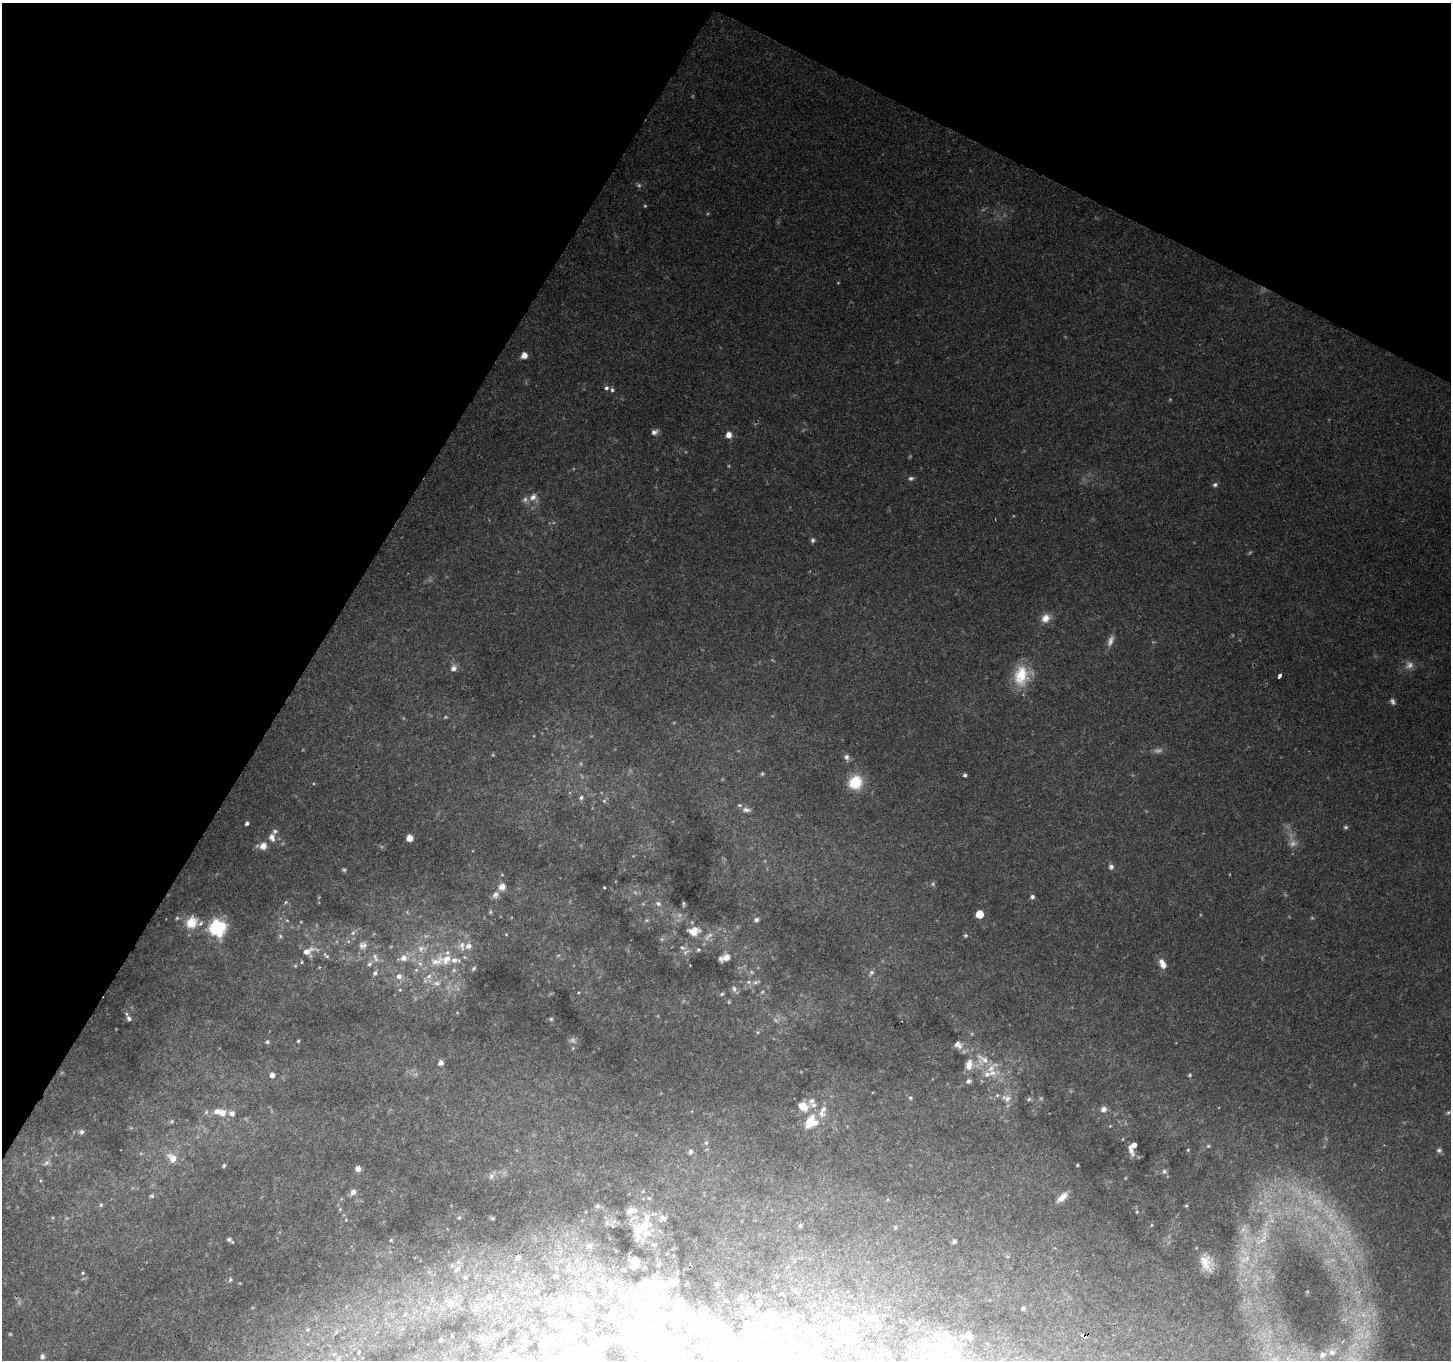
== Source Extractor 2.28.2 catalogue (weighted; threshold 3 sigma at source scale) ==
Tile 2 of 4 x 4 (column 2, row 1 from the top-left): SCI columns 1451-2899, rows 4274-5631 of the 5806 x 5894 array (HDU 1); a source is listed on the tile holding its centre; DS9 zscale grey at full resolution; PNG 1453 x 1362 px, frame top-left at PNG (2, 3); no overlay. Shown black and unused: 28% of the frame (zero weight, under 2 of 3 exposures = <1% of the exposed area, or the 3 px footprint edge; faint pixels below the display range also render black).
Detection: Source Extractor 2.28.2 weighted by HDU 2 'WHT'; one run over the whole footprint, this tile lists its part. Background 0.15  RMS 0.0076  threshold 0.034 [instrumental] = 3 sigma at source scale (4.5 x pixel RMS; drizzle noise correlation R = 1.50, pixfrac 1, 0.0396/0.0396 arcsec/px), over >= 5 px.
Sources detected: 273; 42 too faint to see at this stretch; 14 inside a brighter object's white glare — not listed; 36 inside a brighter listed object's ellipse — not listed separately; the other 181 listed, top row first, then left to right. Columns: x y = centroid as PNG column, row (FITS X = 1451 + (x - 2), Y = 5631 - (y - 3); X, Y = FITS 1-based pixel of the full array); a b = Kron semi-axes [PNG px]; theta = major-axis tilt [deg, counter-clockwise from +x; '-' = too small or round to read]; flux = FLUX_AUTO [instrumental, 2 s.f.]
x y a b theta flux
645 206 4 4 - 0.82
524 355 5 5 - 7.5
606 388 6 6 - 2.3
612 390 6 5 - 1.7
654 432 8 6 23 3.3
729 435 6 5 - 7.1
911 478 8 6 3 2.1
1215 485 7 6 - 2
533 497 13 12 - 7.2
813 540 7 5 89 1.8
1046 618 12 10 43 8
1110 641 16 7 70 5.2
1409 665 12 10 15 5.3
453 668 8 7 - 4.4
1022 675 25 20 71 27
1279 676 4 3 - 7.9
846 757 9 7 -73 3.2
762 774 6 4 73 1.2
965 775 4 4 - 1.8
855 782 14 13 - 28
581 797 6 6 - 2
604 801 7 5 -68 1.6
746 810 12 6 -8 3.7
247 823 4 3 - 1.9
272 837 9 7 -74 5.2
410 838 5 5 - 8
263 846 9 9 - 6.5
1111 867 7 6 - 2.7
344 870 6 5 - 1.2
502 887 8 7 - 6.6
604 887 3 2 - 0.7
495 895 11 8 52 3.8
1032 897 5 5 - 2
286 902 6 4 36 1.3
658 904 8 6 -17 2.8
684 904 5 3 - 1.1
979 914 5 5 - 19
177 918 5 5 - 1.1
756 920 6 5 - 2.3
191 922 16 13 51 15
217 928 7 7 - 200
694 931 18 12 5 11
353 933 6 5 - 1.8
506 934 4 4 - 0.67
280 936 6 6 - 1.5
361 946 10 7 -84 3.2
462 946 14 8 -87 6.2
421 949 15 10 5 7.8
698 950 5 4 - 1.3
308 951 22 11 16 8.8
686 952 11 6 33 2.7
326 956 10 4 -42 1.8
404 958 9 8 - 5.8
725 958 9 5 18 8.8
376 959 8 6 -43 2.6
437 961 26 15 27 19
369 964 7 6 - 2.2
1162 964 13 8 -64 7
473 968 7 5 46 1.3
454 970 6 5 - 1.6
751 972 6 5 - 1.4
375 973 7 5 45 2.1
871 973 9 5 49 2.2
399 976 7 7 - 4
756 982 11 5 17 2.6
437 983 12 7 3 4.7
734 989 9 6 -79 2.7
400 990 5 4 - 0.85
722 994 6 5 - 1.3
729 1002 6 4 83 0.88
129 1018 6 5 - 2.3
551 1019 5 5 - 1.2
758 1032 6 4 90 1.2
298 1041 3 3 - 0.97
267 1042 5 4 - 1.7
958 1045 12 9 -35 5.4
573 1048 5 4 - 0.93
983 1059 21 15 -26 16
441 1063 5 5 - 4.4
272 1075 6 5 - 3.8
1190 1075 5 4 - 1.1
969 1081 8 6 29 2.4
910 1098 6 5 - 1.4
1006 1098 14 10 -25 6.4
1029 1099 6 6 - 1.3
803 1106 15 11 -20 11
823 1109 8 7 - 3.9
1103 1109 7 7 - 4.1
206 1112 6 5 - 1.4
223 1113 7 6 - 6.1
232 1113 7 6 - 4.2
171 1121 7 4 20 1.2
810 1122 17 13 41 20
81 1132 7 6 - 2.3
706 1143 6 5 - 1.8
1208 1146 5 5 - 1
1133 1147 12 6 73 8
1188 1150 4 3 - 0.75
1439 1150 7 6 - 2
690 1152 7 6 - 2.4
172 1158 16 11 -41 8.9
46 1163 13 6 30 4.2
224 1165 4 3 - 1.2
1077 1165 3 3 - 0.91
358 1169 6 6 - 4.4
1164 1171 6 6 - 2.1
491 1176 10 7 69 3.3
1125 1178 5 3 - 0.67
41 1180 5 3 - 0.95
353 1192 8 7 - 4.1
152 1196 6 5 - 1.4
1062 1197 16 7 43 7
101 1205 6 4 69 1.3
597 1206 6 6 - 1.7
1186 1206 5 4 - 0.93
340 1209 6 4 47 1
1137 1212 5 4 - 0.91
459 1218 5 4 - 1
492 1218 6 4 -18 0.84
346 1220 5 4 - 0.77
646 1223 27 19 -84 24
1151 1225 5 3 - 0.74
800 1226 6 4 61 1.4
895 1227 5 5 - 1
229 1239 6 5 - 2.1
1263 1239 18 7 51 8.1
391 1240 5 5 - 1
954 1242 4 4 - 1.6
590 1246 6 6 - 1.8
518 1257 5 5 - 2.1
1206 1263 14 9 -69 11
658 1265 5 4 - 0.86
634 1266 8 5 40 3.8
457 1269 11 7 43 4.6
582 1269 6 5 - 1.4
624 1270 3 2 - 0.75
83 1273 4 4 - 0.85
465 1277 7 6 - 2.4
230 1280 7 6 - 1.6
675 1281 7 6 - 2.8
647 1283 19 8 -57 6.9
717 1285 3 3 - 1
536 1291 4 4 - 1.5
795 1291 6 4 -21 1.3
635 1295 12 10 -55 7.5
647 1295 15 7 -11 7.1
490 1296 7 7 - 3.4
585 1300 6 5 - 1.8
760 1302 5 4 - 1.1
450 1303 12 11 - 11
574 1307 11 9 49 3.8
1023 1308 5 4 - 1.6
751 1311 8 5 2 3.9
405 1314 5 5 - 1.4
672 1317 6 5 - 1.4
773 1317 12 11 - 9.7
844 1321 7 6 - 5.8
702 1325 11 7 78 4.5
789 1327 9 8 - 4.3
308 1330 3 3 - 3.1
533 1330 4 3 - 0.8
812 1331 8 6 -25 8.1
336 1332 7 4 47 1.3
1084 1335 4 3 - 46
968 1336 5 5 - 11
524 1339 5 4 - 0.94
441 1340 5 4 - 1.6
605 1340 4 4 - 2.3
648 1341 12 7 0 6.3
941 1342 17 11 2 12
923 1346 8 8 - 5.6
587 1349 6 3 42 0.91
359 1352 6 4 65 1.2
779 1352 18 15 13 19
1332 1352 8 7 - 3
334 1354 6 5 - 1.5
955 1354 11 10 - 6.6
724 1355 10 9 - 4.6
1322 1355 8 7 - 2.9
42 1356 8 7 - 2.7
339 1359 6 5 - 1.3
Overlapping masked pixels (flux is a lower limit): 1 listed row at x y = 1084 1335